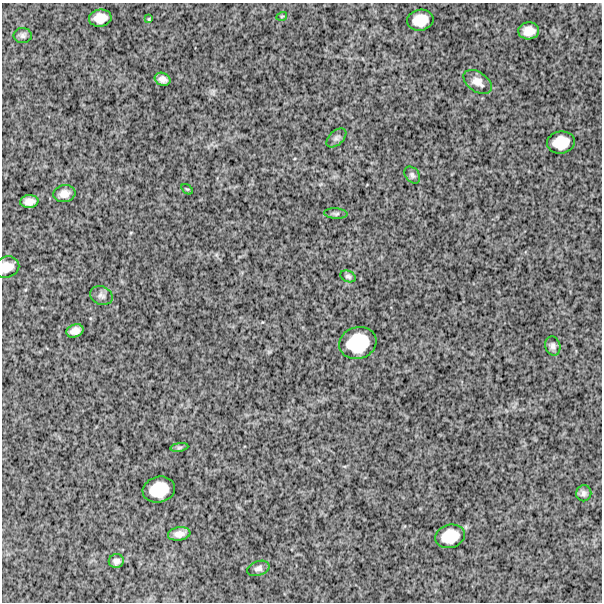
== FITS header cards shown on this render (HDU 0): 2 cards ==
NAXIS1  =                  600
NAXIS2  =                  600

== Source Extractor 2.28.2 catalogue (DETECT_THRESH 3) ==
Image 600 x 600 px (HDU 0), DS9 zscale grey, 1 PNG px = 1 image px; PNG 604 x 604 px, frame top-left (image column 1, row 600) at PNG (2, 3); each listed source drawn as its Kron ellipse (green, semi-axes under 4 px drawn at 4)
Background 1380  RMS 290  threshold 881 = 3 sigma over >= 5 px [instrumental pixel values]
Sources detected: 28; all 28 listed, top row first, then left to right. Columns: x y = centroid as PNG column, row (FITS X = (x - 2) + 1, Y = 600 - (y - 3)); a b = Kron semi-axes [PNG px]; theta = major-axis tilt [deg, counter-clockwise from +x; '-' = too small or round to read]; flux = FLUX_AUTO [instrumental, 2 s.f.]
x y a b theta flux
282 16 5 3 - 17000
100 18 11 8 7 220000
149 19 4 3 - 18000
420 20 13 10 10 320000
529 31 10 8 3 210000
23 36 9 7 -1 60000
162 79 8 6 -23 100000
478 82 16 9 -35 170000
336 138 12 7 41 63000
561 142 14 11 8 370000
412 175 9 6 -51 52000
187 189 6 3 -34 20000
64 194 11 8 10 140000
29 202 9 6 4 130000
336 214 12 5 -4 51000
7 267 13 10 18 200000
348 276 8 5 -24 48000
101 296 11 9 -23 80000
75 331 9 6 21 120000
358 343 19 16 17 760000
553 346 9 7 -76 73000
179 447 9 4 9 40000
159 490 16 13 14 510000
584 493 8 7 - 68000
179 534 11 6 9 130000
450 536 15 11 16 430000
116 561 7 7 - 77000
258 568 11 7 18 82000
At the frame edge (FLAGS 8, measured only in part): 1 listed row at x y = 7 267